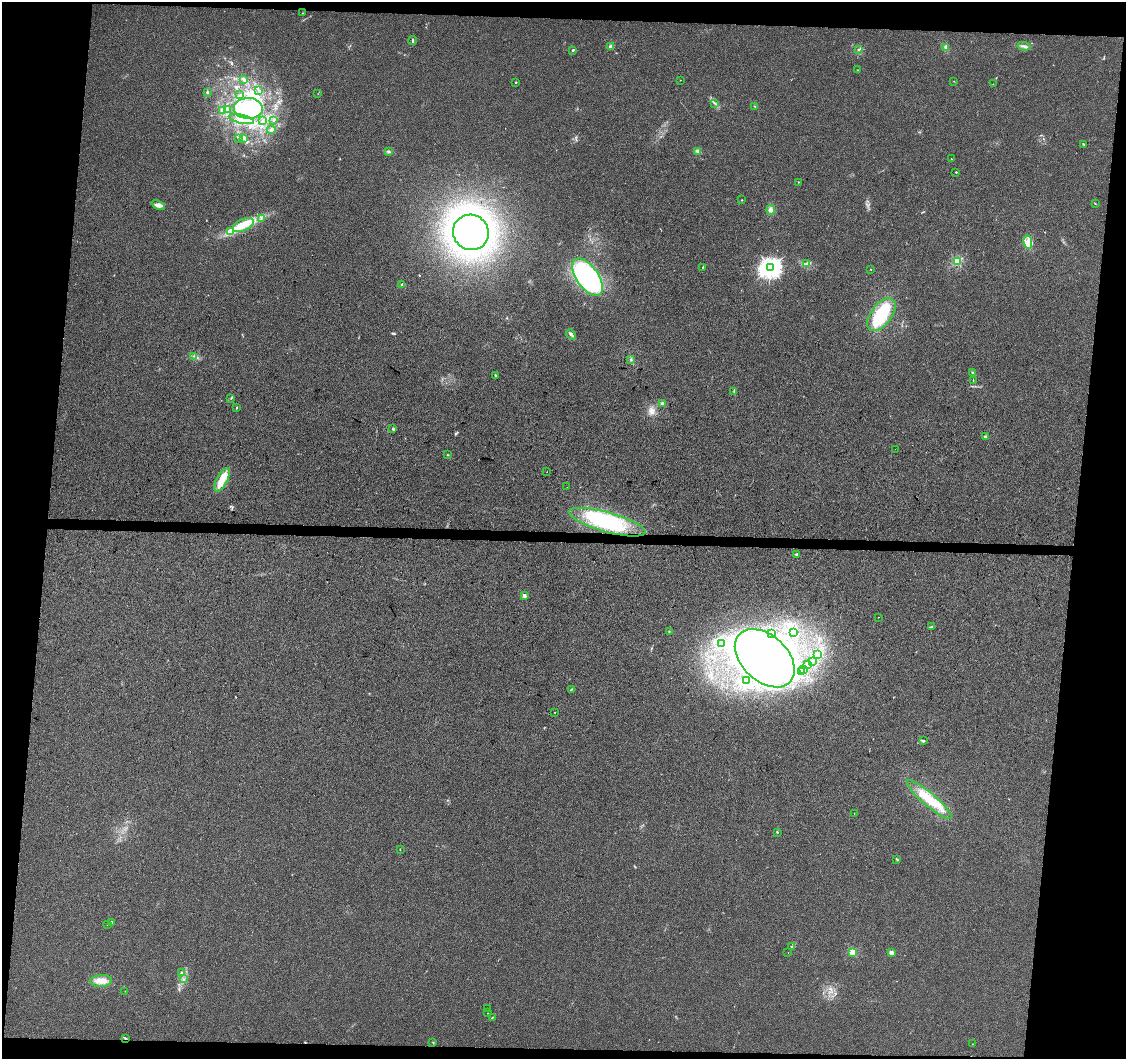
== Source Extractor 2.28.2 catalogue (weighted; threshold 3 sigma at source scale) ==
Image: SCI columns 12-4505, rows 286-4513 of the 4505 x 4741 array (HDU 1 of 3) = the unmasked area's bounding box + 8 px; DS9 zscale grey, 4 x 4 block average (1 PNG px = mean of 4 x 4 image px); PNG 1128 x 1061 px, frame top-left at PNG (2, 2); each listed source drawn as its Kron ellipse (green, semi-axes under 4 px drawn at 4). Shown black and unused: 12% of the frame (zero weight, under 3 of 4 exposures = <1% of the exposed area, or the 3 px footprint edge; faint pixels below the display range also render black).
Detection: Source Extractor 2.28.2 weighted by HDU 2 'WHT'. Background 0.00355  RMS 0.0037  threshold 0.0167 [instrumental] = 3 sigma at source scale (4.5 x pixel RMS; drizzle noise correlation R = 1.50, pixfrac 1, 0.0396/0.0396 arcsec/px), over >= 5 px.
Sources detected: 142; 17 inside a brighter object's white glare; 2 cosmic-ray / hot-pixel residue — neither listed nor drawn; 1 coinciding with a brighter row at this scale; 14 inside a brighter listed object's ellipse — not listed separately; the other 108 listed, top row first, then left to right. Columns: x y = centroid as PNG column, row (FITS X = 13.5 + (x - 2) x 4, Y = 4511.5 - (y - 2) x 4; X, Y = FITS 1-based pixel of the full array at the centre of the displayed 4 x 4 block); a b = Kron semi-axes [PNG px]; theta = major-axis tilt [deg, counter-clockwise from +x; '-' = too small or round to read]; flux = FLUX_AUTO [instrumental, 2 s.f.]
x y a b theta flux
302 13 2 2 - 0.82
413 40 4 2 - 2.6
1024 46 6 2 -8 5.4
611 47 2 2 - 53
946 47 3 2 - 3.5
859 49 3 2 - 1.7
573 50 2 2 - 3
858 70 2 2 - 0.7
244 79 4 3 - 4.8
680 80 2 2 - 0.47
954 81 2 2 - 0.5
516 82 2 2 - 5.1
993 84 2 2 - 0.5
259 90 3 2 - 2
207 92 3 2 - 1.8
318 94 2 2 - 0.55
240 95 2 2 - 1.1
715 103 3 2 - 1.6
755 106 2 2 - 0.63
248 108 14 10 -2 70
227 109 2 2 - 2.2
222 110 4 3 - 3.6
241 119 13 4 -13 18
263 120 2 2 - 1.3
273 120 2 2 - 1.2
271 130 4 2 - 4
243 138 3 2 - 2.8
239 139 2 2 - 0.5
1084 144 3 2 - 1.7
697 151 3 3 - 4.1
388 152 3 2 - 2.7
951 159 2 2 - 0.88
956 172 2 2 - 3.7
798 182 2 2 - 1.5
742 200 2 2 - 1.3
1095 204 2 2 - 0.71
158 205 7 4 -25 8.5
771 210 5 4 - 6.7
261 218 2 2 - 1.2
243 225 11 5 26 25
231 231 3 2 - 2.7
471 232 18 17 - 570
1028 242 7 4 -79 14
957 262 2 2 - 230
807 264 2 2 - 1
703 267 3 2 - 1.2
770 267 3 3 - 1600
871 269 2 2 - 0.59
587 277 21 11 -54 280
402 285 3 2 - 2.3
881 314 19 10 52 90
571 334 5 3 - 5.1
193 356 2 2 - 0.86
631 359 2 2 - 1.5
973 373 2 2 - 1.2
495 375 2 2 - 4.4
973 380 2 2 - 1.7
734 391 3 2 - 1.5
231 398 2 2 - 0.92
662 403 3 2 - 2.5
236 407 3 2 - 1.2
393 429 3 2 - 2
985 437 4 2 - 2.7
895 449 2 2 - 0.33
447 455 2 2 - 0.67
547 472 2 2 - 0.82
222 480 13 5 62 33
567 487 2 2 - 0.51
607 522 39 10 -15 150
796 554 2 2 - 7.2
524 596 2 2 - 33
878 617 2 2 - 1.7
931 627 4 2 - 2.9
669 631 3 2 - 1.5
794 632 3 2 - 2.7
772 634 4 3 - 3.4
722 643 2 2 - 1.3
817 654 3 2 - 1.8
765 658 35 23 -43 750
812 661 4 2 - 2.6
808 664 3 2 - 2.2
803 669 4 2 - 2.3
801 672 3 2 - 2.4
746 681 2 2 - 1.3
571 689 3 2 - 1.2
555 712 2 2 - 0.78
924 741 3 2 - 2
929 800 29 6 -40 60
854 813 2 2 - 0.57
777 832 2 2 - 1.6
400 850 2 2 - 0.65
897 859 3 2 - 2
112 922 2 2 - 8.8
107 925 2 2 - 0.64
791 947 2 2 - 1.2
853 952 2 2 - 120
788 953 2 2 - 0.43
891 953 2 2 - 45
181 973 2 2 - 2.1
183 979 2 2 - 1.3
101 981 11 6 3 17
125 991 2 2 - 0.51
488 1009 2 2 - 0.54
488 1013 2 2 - 0.41
492 1017 2 2 - 0.85
126 1039 2 2 - 1.7
433 1042 2 2 - 1.1
972 1044 2 2 - 0.43
Overlapping masked pixels (flux is a lower limit): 1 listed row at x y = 126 1039
Diffuse or blended objects may show on this block-average render without a row.